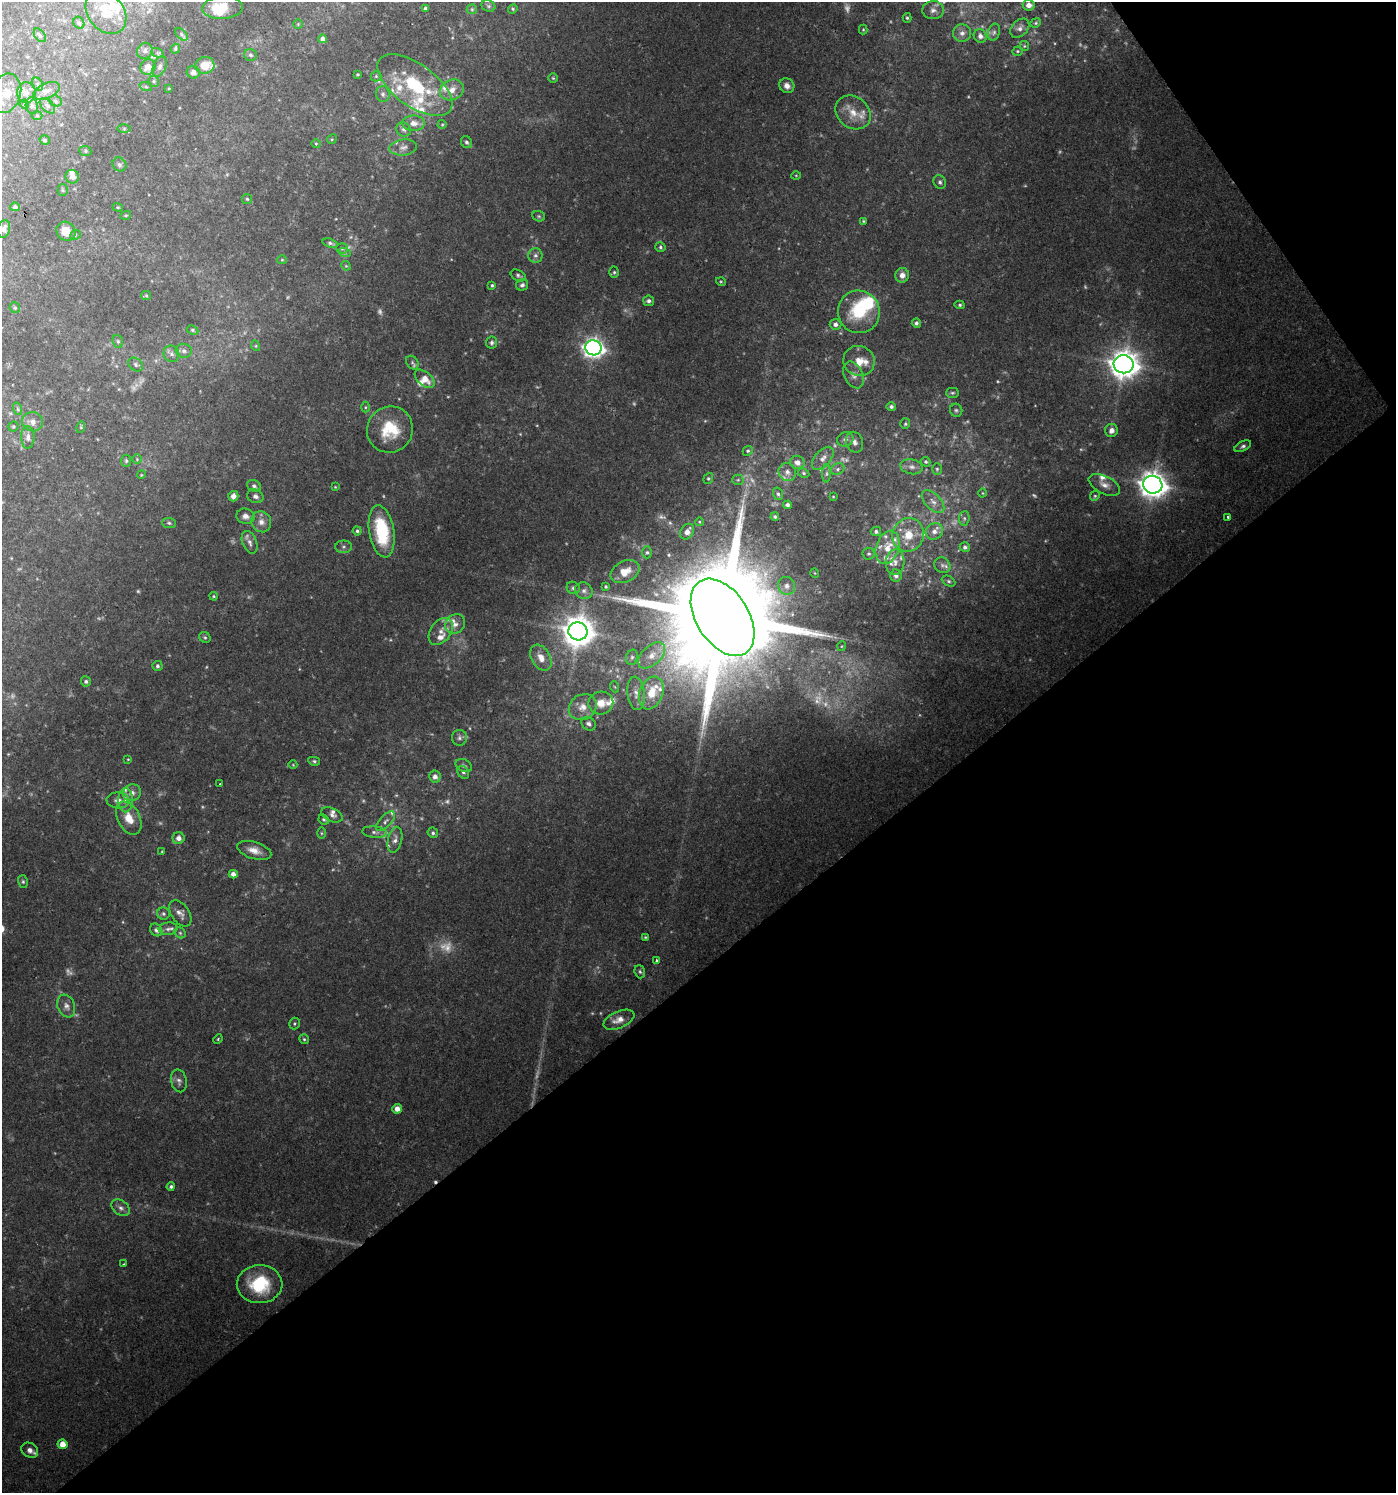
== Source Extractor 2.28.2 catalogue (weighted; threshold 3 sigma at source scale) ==
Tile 12 of 4 x 4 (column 4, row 3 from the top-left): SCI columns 4315-5708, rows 1496-2986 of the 5902 x 5967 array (HDU 1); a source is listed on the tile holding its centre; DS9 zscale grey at full resolution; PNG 1398 x 1495 px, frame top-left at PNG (2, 2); each listed source drawn as its Kron ellipse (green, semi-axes under 4 px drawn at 4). Shown black and unused: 38% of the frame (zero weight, under 2 of 3 exposures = <1% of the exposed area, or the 3 px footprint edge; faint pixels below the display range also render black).
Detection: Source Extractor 2.28.2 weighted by HDU 2 'WHT'; one run over the whole footprint, this tile lists its part. Background 0.0724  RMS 0.007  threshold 0.0315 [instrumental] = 3 sigma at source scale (4.5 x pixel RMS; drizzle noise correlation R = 1.50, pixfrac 1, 0.0396/0.0396 arcsec/px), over >= 5 px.
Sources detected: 315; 39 too faint to see at this stretch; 1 cosmic-ray / hot-pixel residue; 1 long thin detection or spike segment (spike, bleed or trail) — neither listed nor drawn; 33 inside a brighter listed object's ellipse — not listed separately; the other 241 listed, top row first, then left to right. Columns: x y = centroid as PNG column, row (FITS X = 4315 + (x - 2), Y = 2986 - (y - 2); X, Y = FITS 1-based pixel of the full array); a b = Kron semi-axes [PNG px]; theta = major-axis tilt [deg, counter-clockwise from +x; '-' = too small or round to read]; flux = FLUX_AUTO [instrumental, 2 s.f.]
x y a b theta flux
1029 5 6 5 - 4.6
488 6 7 5 -22 1.4
223 8 20 11 3 20
426 9 4 4 - 1.8
472 9 5 5 - 0.96
513 9 5 4 - 0.9
933 10 11 9 6 4
106 12 23 18 -51 21
907 18 5 4 - 1
79 23 6 5 - 1.3
1036 23 5 4 - 1
298 24 5 4 - 0.7
1020 28 11 7 45 3.6
863 30 5 4 - 0.72
994 32 8 6 74 2.1
962 33 9 8 - 4.1
181 34 7 4 -44 1.5
40 35 8 4 -52 1.4
980 36 7 6 - 3.7
323 39 4 4 - 3.9
1024 46 5 5 - 0.95
175 49 5 4 - 1.1
145 51 8 7 - 2.4
1017 51 5 4 - 0.95
158 53 7 4 -33 1.1
250 55 6 5 - 1.5
205 65 10 8 12 13
160 66 11 6 68 2.4
148 67 8 7 - 6.9
193 72 6 6 - 4.1
357 74 3 3 - 0.73
376 76 5 5 - 1
553 78 5 5 - 0.88
154 81 6 5 - 1.1
38 84 7 5 -61 1.5
415 85 44 21 -36 45
787 86 8 7 - 4.1
146 87 6 4 -19 1.1
169 88 3 2 - 0.54
452 90 12 10 26 6.8
46 91 14 7 23 4.4
6 93 20 15 73 13
26 93 10 9 - 5.3
383 94 8 7 - 2.2
55 101 6 5 - 1.4
24 104 5 4 - 0.74
32 106 8 6 -79 2.2
47 106 9 5 -46 2
853 112 19 15 -40 12
37 116 5 3 - 0.74
413 123 11 7 0 5.3
442 124 4 4 - 0.71
124 128 6 4 1 0.99
404 129 8 6 -39 2.3
332 139 5 4 - 0.8
45 140 5 4 - 1.1
467 142 6 5 - 1.5
316 144 4 4 - 0.72
403 147 14 8 6 3.9
85 151 6 5 - 1.2
119 164 7 6 - 1.9
796 175 5 3 - 0.61
72 177 7 6 - 4.1
940 182 7 6 - 1.6
63 190 5 5 - 1.1
247 199 5 5 - 0.94
15 207 5 4 - 1.5
118 207 5 4 - 0.83
126 215 5 3 - 0.63
539 216 6 5 - 1.2
863 221 4 3 - 0.72
4 229 9 6 75 2.9
66 231 10 9 - 9.1
76 235 5 4 - 1.4
330 243 8 4 -17 1.4
660 247 5 4 - 1.3
342 248 5 5 - 1.1
345 253 6 4 -18 1.1
535 255 7 7 - 2.6
282 260 5 4 - 0.73
346 266 5 4 - 0.74
614 272 6 5 - 1.2
518 275 8 5 -28 1.5
902 275 7 7 - 4.6
721 282 5 3 - 0.74
492 285 4 3 - 1
522 285 6 5 - 1.8
146 295 5 4 - 0.83
649 301 5 5 - 2.2
960 305 5 4 - 1.1
15 308 5 5 - 1.2
859 312 21 21 - 34
916 323 4 4 - 1.7
835 324 6 5 - 2.8
192 330 6 4 -27 1
118 341 6 5 - 1.3
492 342 6 5 - 1.8
256 346 5 3 - 0.66
593 348 8 7 - 400
184 351 8 7 - 2.6
171 354 8 7 - 2.7
859 361 16 15 - 11
412 363 7 5 -55 1.7
1124 364 10 9 - 1000
136 365 8 6 -36 1.8
854 375 14 9 -64 5.1
425 379 11 7 -40 7.8
952 393 6 5 - 1.2
365 407 5 3 - 0.75
891 407 5 4 - 1.6
18 409 6 4 -71 1.2
956 410 6 6 - 1.4
32 422 10 9 - 5.2
905 424 5 5 - 1.1
13 426 5 5 - 1.1
81 427 6 3 74 0.84
390 430 23 22 - 28
1111 430 6 6 - 3.7
28 437 11 6 -90 3.3
845 439 8 7 - 2.9
855 442 10 8 -69 3.5
1243 446 9 4 27 1.9
748 451 5 4 - 1.1
823 458 13 8 49 4.5
137 459 5 4 - 0.9
126 461 6 5 - 1.3
797 462 7 6 - 4.4
926 462 5 4 - 1.1
912 467 11 7 -11 3.6
838 469 7 5 25 1.7
937 469 5 4 - 1
787 472 9 8 - 4.3
804 473 6 4 -28 1.1
827 474 9 4 89 1.9
141 475 4 3 - 0.59
708 478 6 4 69 1.1
738 480 5 5 - 1
1104 485 17 9 -26 5.5
1153 485 10 9 - 870
254 486 7 5 -28 1.9
335 487 3 3 - 0.57
983 493 4 3 - 0.52
778 494 6 5 - 1.3
233 496 5 5 - 4.8
255 496 8 6 -22 2.9
1095 496 5 4 - 1
833 497 3 2 - 0.53
933 502 14 7 -46 4.9
787 505 4 4 - 2.2
245 516 9 7 -13 3.8
775 517 4 4 - 1.3
1228 517 3 3 - 2.1
964 518 7 5 85 1.4
261 522 11 9 -58 5.1
700 522 4 3 - 0.62
169 523 7 5 -2 1.4
357 531 4 4 - 1.2
382 531 26 12 -81 45
876 531 5 5 - 1.8
934 531 9 8 - 4.5
687 532 8 6 57 4.5
908 535 17 15 69 16
250 542 12 7 -68 3.7
344 547 8 6 1 2.1
888 547 17 11 71 13
965 547 5 5 - 1.8
647 552 6 5 - 1.2
869 554 6 6 - 1.4
895 562 13 9 85 5.3
942 565 8 7 - 2.7
625 572 15 10 27 9.1
815 573 5 3 - 0.53
896 575 6 5 - 2.6
949 581 7 5 -27 1.3
606 586 3 3 - 0.93
787 586 9 8 - 3.7
573 588 7 6 - 1.8
584 591 9 8 - 3
214 596 4 3 - 0.78
723 617 42 26 -57 26000
455 624 11 9 48 4.8
441 631 15 10 54 6.4
578 631 9 9 - 1300
205 637 6 5 - 1.2
842 646 5 3 - 0.66
652 655 16 9 43 8.4
632 657 8 6 75 1.8
541 658 14 9 -60 6.8
157 666 5 5 - 1.4
86 681 5 5 - 1.5
615 687 6 3 -70 0.73
636 693 17 8 -84 5.5
651 693 17 11 69 15
601 703 12 11 - 8.5
583 707 14 12 34 8.3
589 724 8 6 -40 2.2
459 738 8 7 - 2.2
128 759 4 3 - 0.57
314 761 6 4 -10 1.2
293 765 4 3 - 0.51
464 766 8 6 -27 1.9
463 772 7 5 -54 1.6
435 777 6 6 - 3.6
220 784 3 3 - 1
132 793 9 8 - 4.3
118 800 11 8 -5 4
126 800 12 7 -90 5.3
332 815 11 6 -23 2.9
129 818 18 11 -64 12
324 820 5 4 - 1.3
385 821 12 5 46 2.9
375 832 12 5 -6 2.5
321 833 6 4 -90 1
433 833 5 5 - 1.5
179 838 6 6 - 4.1
395 840 13 7 77 3.7
254 850 18 8 -17 6.9
162 851 3 3 - 0.61
233 874 4 4 - 3.8
23 882 6 5 - 1.2
180 913 15 9 -55 4.2
163 914 6 6 - 1.6
168 929 9 6 7 3
156 930 7 5 -51 2.2
180 933 6 5 - 1.2
645 937 4 3 - 0.71
657 960 3 3 - 5.6
640 972 7 5 -72 1.5
66 1006 12 8 -69 4.2
619 1020 16 8 23 7.5
294 1023 6 5 - 1.1
218 1039 5 3 - 0.78
304 1039 5 4 - 1
179 1081 11 7 -76 3
397 1109 5 5 - 5.7
171 1186 4 4 - 1.4
121 1208 10 7 -38 2.8
124 1264 4 3 - 0.71
260 1284 23 19 1 33
63 1444 5 5 - 8.1
30 1450 9 7 -35 3.9
Overlapping masked pixels (flux is a lower limit): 1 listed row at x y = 723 617
Isophote crosses this tile's border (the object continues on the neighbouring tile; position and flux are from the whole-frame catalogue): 2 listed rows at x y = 223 8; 933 10